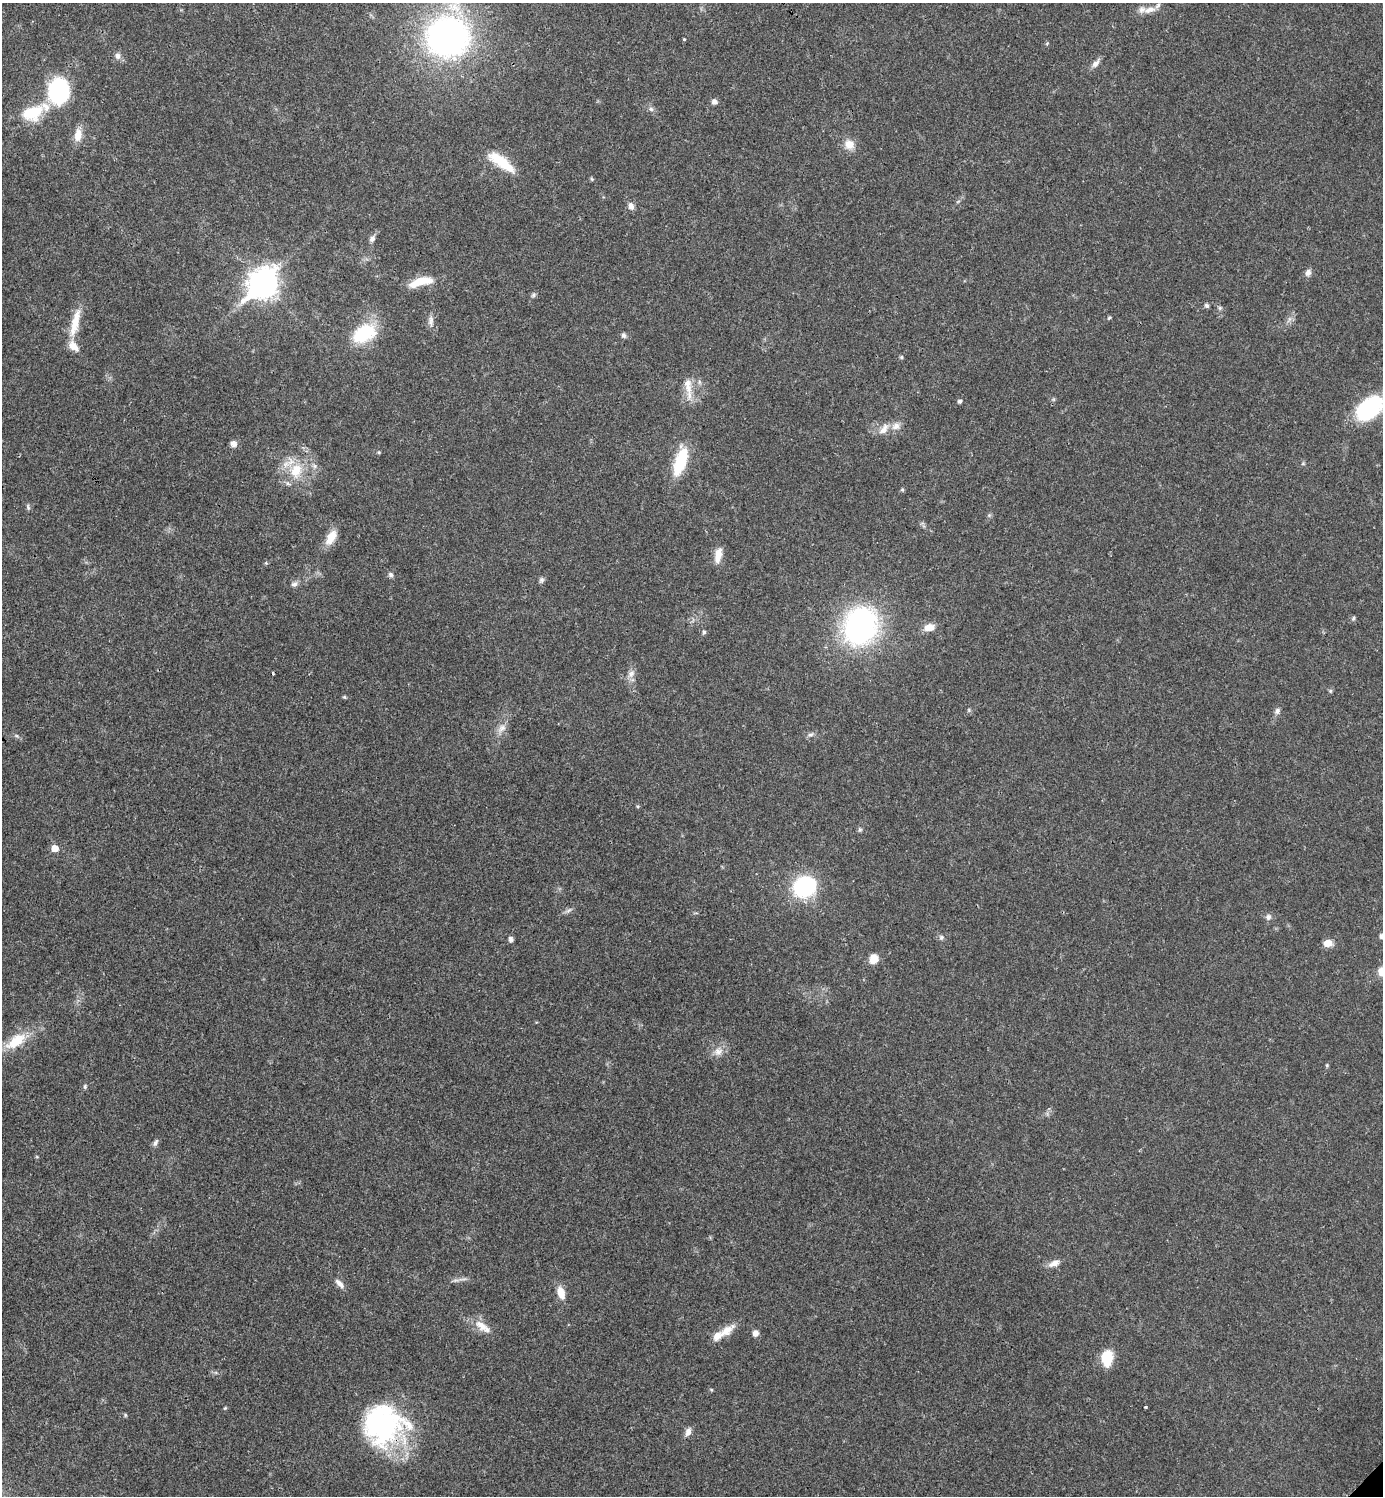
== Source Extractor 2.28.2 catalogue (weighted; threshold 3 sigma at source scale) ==
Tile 11 of 4 x 4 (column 3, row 3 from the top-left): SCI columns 3062-4442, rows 1495-2988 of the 5981 x 5981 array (HDU 1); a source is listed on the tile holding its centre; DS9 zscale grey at full resolution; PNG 1385 x 1498 px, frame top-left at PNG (2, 3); no overlay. Shown black and unused: <1% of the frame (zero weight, under 3 of 4 exposures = <1% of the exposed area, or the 3 px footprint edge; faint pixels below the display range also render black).
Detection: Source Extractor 2.28.2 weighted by HDU 2 'WHT'; one run over the whole footprint, this tile lists its part. Background 0.0205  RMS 0.0022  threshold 0.0101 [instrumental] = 3 sigma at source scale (4.5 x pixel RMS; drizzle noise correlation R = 1.50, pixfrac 1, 0.05/0.05 arcsec/px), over >= 5 px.
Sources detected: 89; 1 too faint to see at this stretch — not listed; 7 inside a brighter listed object's ellipse — not listed separately; the other 81 listed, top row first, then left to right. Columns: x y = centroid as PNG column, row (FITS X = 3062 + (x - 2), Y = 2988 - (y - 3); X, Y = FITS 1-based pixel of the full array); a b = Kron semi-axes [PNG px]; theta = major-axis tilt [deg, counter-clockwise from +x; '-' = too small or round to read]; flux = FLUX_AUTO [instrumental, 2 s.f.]
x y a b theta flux
1150 10 18 8 13 1.9
447 36 37 34 1 84
684 39 3 3 - 0.32
118 56 9 7 -77 0.93
1096 63 12 7 47 1.2
58 91 16 14 -90 36
714 102 7 6 - 0.82
651 109 7 6 - 0.57
32 113 30 19 22 8.1
78 135 16 10 82 2.6
849 144 12 11 - 2.5
501 162 36 11 -36 7.1
592 179 6 3 -70 0.25
631 206 9 7 -71 1.1
372 239 10 7 54 0.81
1308 273 9 8 - 0.91
424 281 29 10 6 4.3
263 283 12 9 47 280
533 295 6 5 - 0.44
1206 305 6 5 - 0.46
1220 308 6 5 - 0.38
1109 317 6 4 47 0.29
431 321 15 6 88 1.1
75 323 41 9 77 4.9
364 334 28 18 29 12
623 335 7 6 - 0.59
901 357 5 5 - 0.29
688 385 25 10 -83 3.2
960 401 5 4 - 0.54
1369 408 32 19 41 18
896 426 12 9 31 1.5
884 429 18 9 54 2
234 444 8 7 - 1.2
379 452 5 4 - 0.23
680 462 35 13 71 9.2
296 470 23 17 69 6.8
902 490 5 4 - 0.3
28 507 8 5 -82 0.42
331 537 21 10 62 3.2
718 555 20 8 77 2.4
391 574 8 6 -46 0.55
541 580 7 7 - 0.54
294 584 9 6 28 0.77
1353 618 6 5 - 0.35
860 626 30 25 65 57
929 627 14 9 10 2.2
704 632 5 4 - 0.4
631 674 11 9 59 1.3
1330 691 6 4 72 0.32
344 697 5 4 - 0.26
969 710 6 4 -72 0.3
1277 711 9 7 72 0.75
502 728 14 9 44 1.7
810 735 8 5 6 0.6
860 829 7 5 -89 0.41
55 848 6 6 - 2.5
804 887 18 15 31 25
569 910 10 4 30 0.58
1268 917 8 7 - 0.8
941 937 7 6 - 0.57
510 939 8 6 -76 0.58
1328 943 9 7 5 2.2
874 959 11 9 58 2.3
1382 971 12 10 38 2.6
16 1041 32 14 36 6.4
718 1051 12 11 - 1.9
1327 1065 5 4 - 0.25
85 1086 7 5 76 0.38
155 1142 11 5 63 0.64
1054 1263 15 7 24 1.6
340 1284 14 6 -46 1.2
561 1293 14 8 -71 2.7
482 1326 27 10 -37 3.1
727 1330 24 10 34 3
755 1333 6 6 - 1.2
1107 1358 18 13 88 5.3
1145 1407 3 3 - 0.3
225 1408 5 4 - 0.22
125 1415 5 4 - 0.27
382 1425 49 41 -1 39
688 1432 12 7 70 1.2
Overlapping masked pixels (flux is a lower limit): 1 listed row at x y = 382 1425
Isophote crosses this tile's border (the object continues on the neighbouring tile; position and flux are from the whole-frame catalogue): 3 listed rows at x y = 1369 408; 1382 971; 382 1425